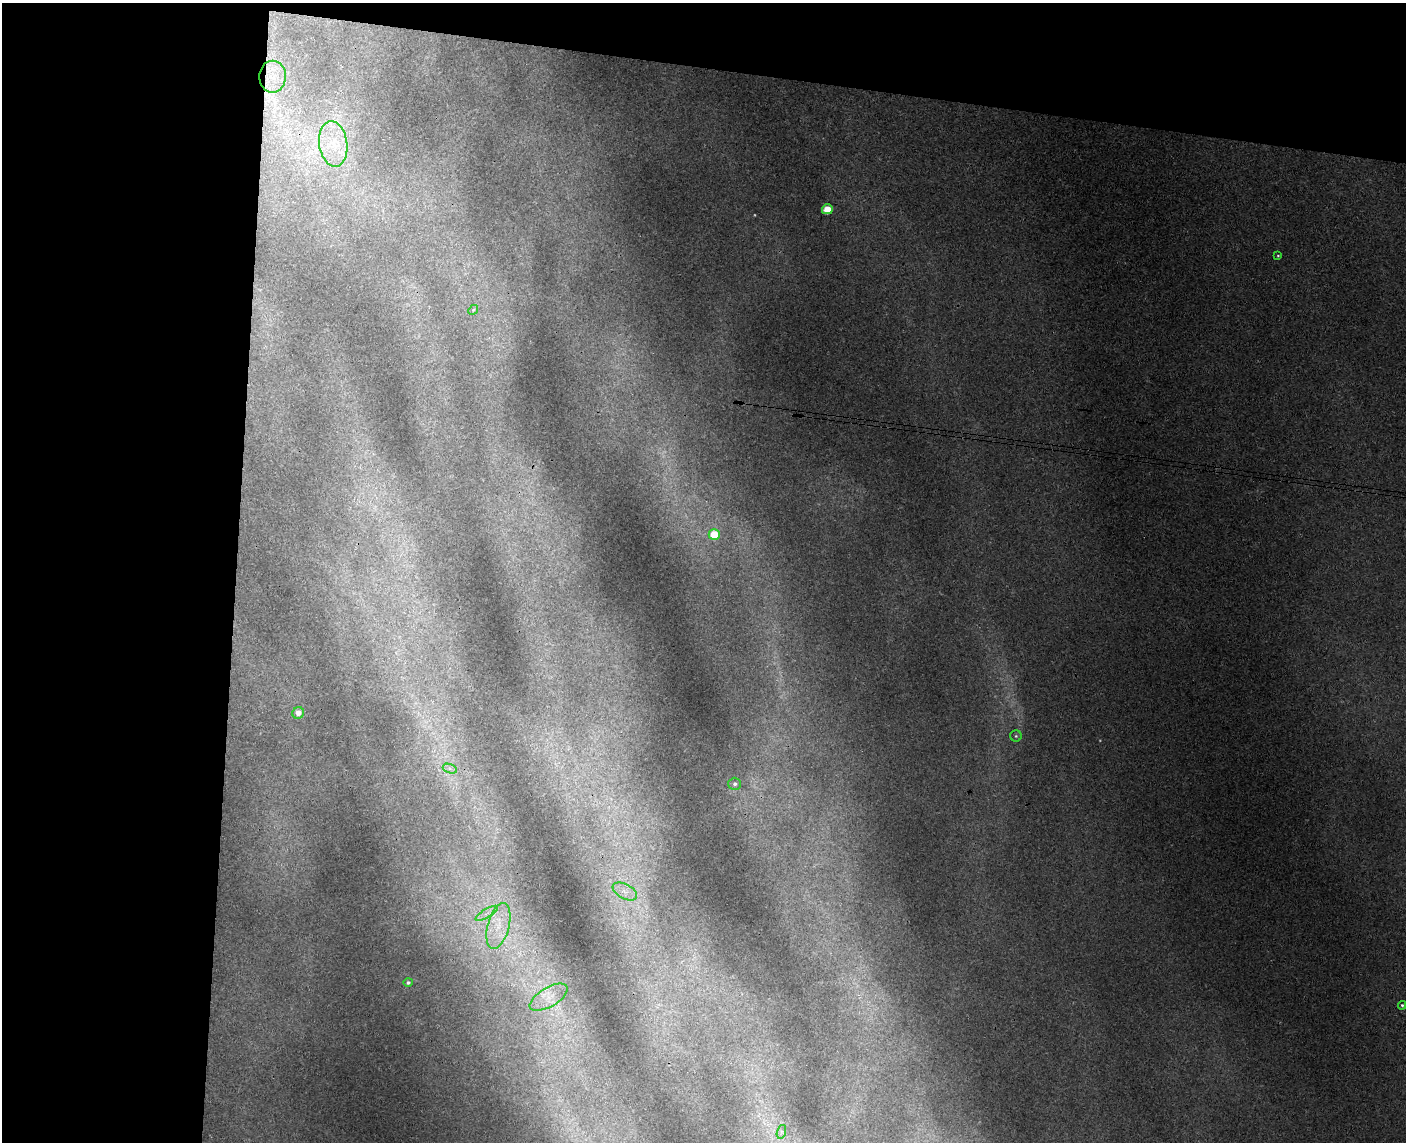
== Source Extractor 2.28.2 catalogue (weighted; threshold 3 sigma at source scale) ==
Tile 1 of 3 x 4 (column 1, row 1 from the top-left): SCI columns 165-1568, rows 3431-4570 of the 4652 x 4579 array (HDU 1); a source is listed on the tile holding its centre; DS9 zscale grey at full resolution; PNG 1408 x 1144 px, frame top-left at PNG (2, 3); each listed source drawn as its Kron ellipse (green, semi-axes under 4 px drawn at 4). Shown black and unused: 23% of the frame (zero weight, under 3 of 4 exposures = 6% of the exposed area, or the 3 px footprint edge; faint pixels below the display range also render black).
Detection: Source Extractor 2.28.2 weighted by HDU 2 'WHT'; one run over the whole footprint, this tile lists its part. Background 0.00928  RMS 0.0036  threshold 0.0163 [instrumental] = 3 sigma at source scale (4.5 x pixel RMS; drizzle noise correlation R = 1.50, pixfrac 1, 0.05/0.05 arcsec/px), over >= 5 px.
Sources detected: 19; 1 too faint to see at this stretch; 1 cosmic-ray / hot-pixel residue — neither listed nor drawn; the other 17 listed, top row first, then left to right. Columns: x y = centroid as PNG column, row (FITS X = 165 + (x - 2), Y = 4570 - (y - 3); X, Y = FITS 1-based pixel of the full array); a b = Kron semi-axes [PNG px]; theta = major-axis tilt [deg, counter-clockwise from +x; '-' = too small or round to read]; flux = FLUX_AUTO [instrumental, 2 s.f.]
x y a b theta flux
273 77 16 13 90 6.7
333 144 23 14 -82 10
827 209 5 5 - 11
1278 256 4 3 - 0.36
473 310 5 4 - 0.45
714 535 5 5 - 14
298 713 6 5 - 3.2
1016 736 6 6 - 0.63
450 769 7 4 -19 1.2
735 784 6 6 - 0.94
625 891 13 7 -28 3.5
487 913 13 3 31 1.4
498 926 23 10 75 9
408 982 4 4 - 0.75
548 997 21 9 30 5.5
1402 1005 4 3 - 0.53
781 1132 7 4 72 0.88
Unlisted compact peaks at least as high as the median listed source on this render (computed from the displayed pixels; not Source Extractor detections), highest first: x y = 755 215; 1100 741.